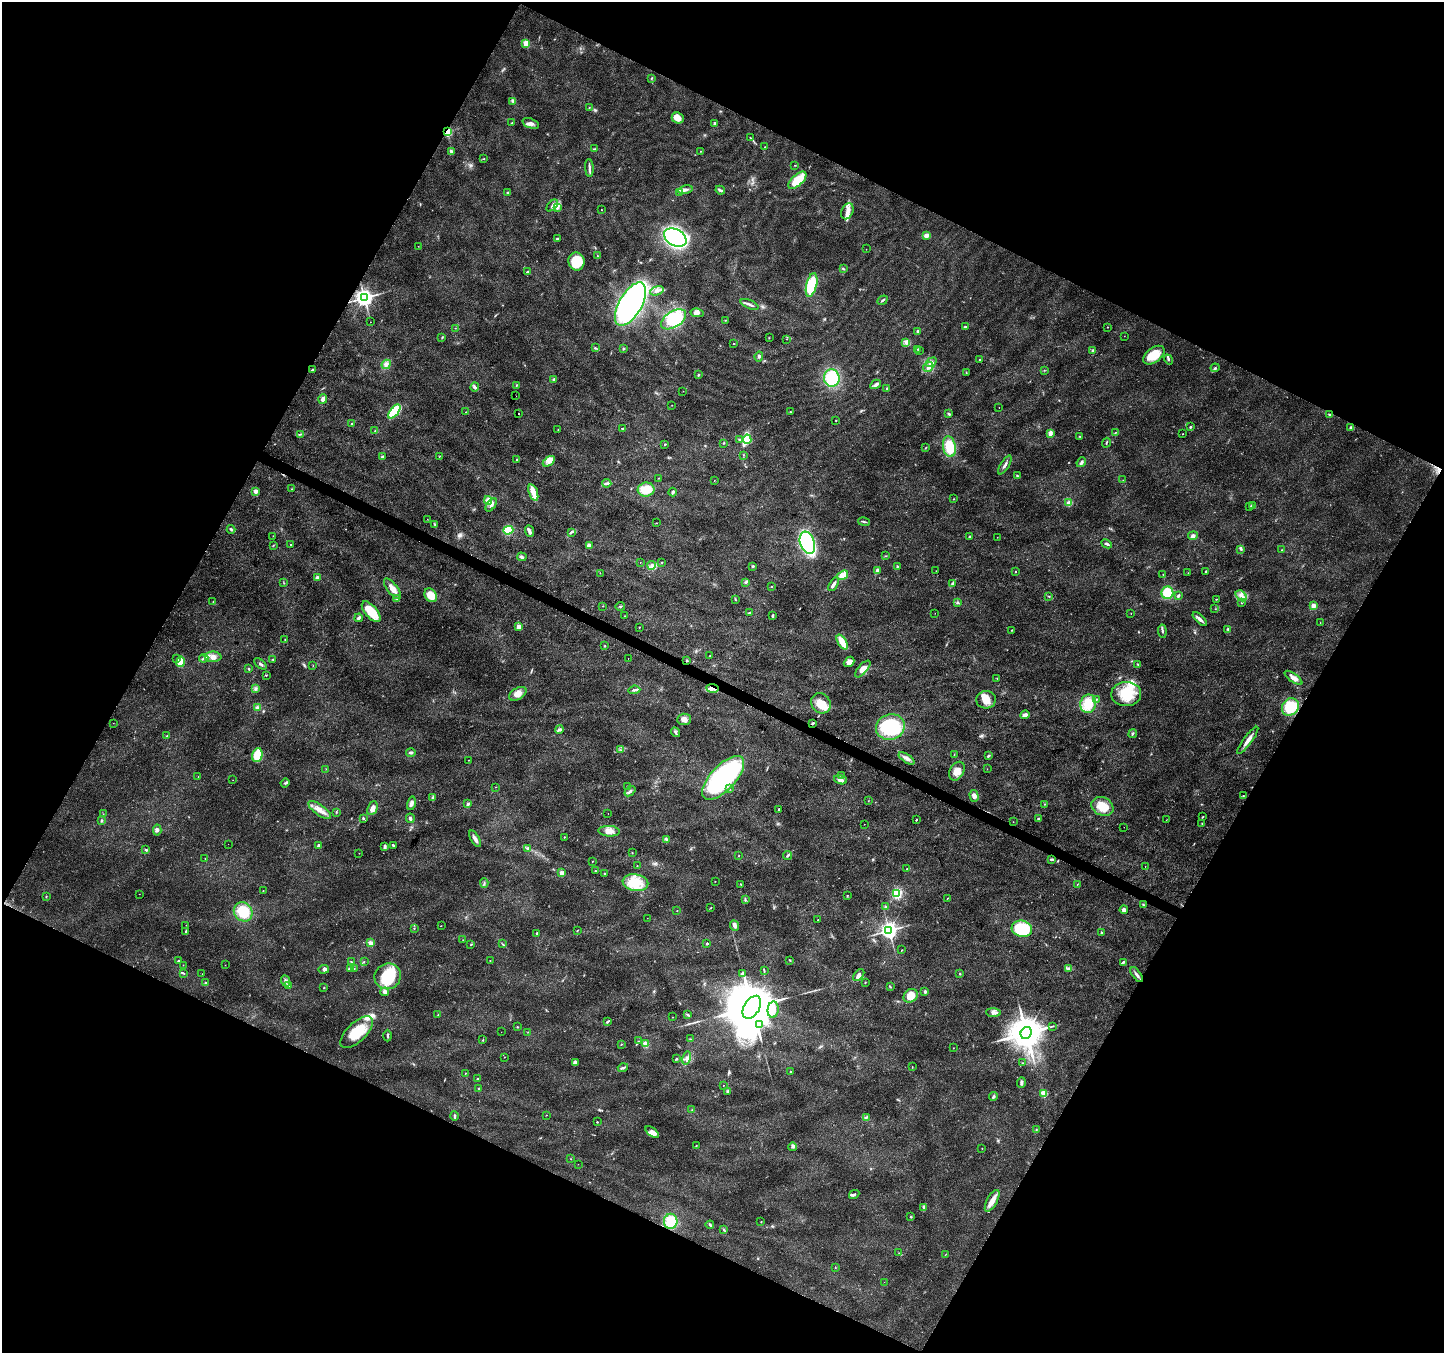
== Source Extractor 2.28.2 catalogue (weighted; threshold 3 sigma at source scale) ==
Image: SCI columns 11-5775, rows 269-5670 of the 5777 x 5873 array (HDU 1 of 3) = the unmasked area's bounding box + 8 px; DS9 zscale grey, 4 x 4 block average (1 PNG px = mean of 4 x 4 image px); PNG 1446 x 1355 px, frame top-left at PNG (2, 2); each listed source drawn as its Kron ellipse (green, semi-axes under 4 px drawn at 4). Shown black and unused: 46% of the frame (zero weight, under 3 of 4 exposures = <1% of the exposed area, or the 3 px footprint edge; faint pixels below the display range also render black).
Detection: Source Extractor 2.28.2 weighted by HDU 2 'WHT'. Background 0.0298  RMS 0.0024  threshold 0.0108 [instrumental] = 3 sigma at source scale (4.5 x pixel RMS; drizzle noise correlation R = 1.50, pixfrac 1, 0.0396/0.0396 arcsec/px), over >= 5 px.
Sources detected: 479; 1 too faint to see at this stretch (4 x 4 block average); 2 inside a brighter object's white glare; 1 cosmic-ray / hot-pixel residue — neither listed nor drawn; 5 coinciding with a brighter row at this scale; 33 inside a brighter listed object's ellipse — not listed separately; the other 437 listed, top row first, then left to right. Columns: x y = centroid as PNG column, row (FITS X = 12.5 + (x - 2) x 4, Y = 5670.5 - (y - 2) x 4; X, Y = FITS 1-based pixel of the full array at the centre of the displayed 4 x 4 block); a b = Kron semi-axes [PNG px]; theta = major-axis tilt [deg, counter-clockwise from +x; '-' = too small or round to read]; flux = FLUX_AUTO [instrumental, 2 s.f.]
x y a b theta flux
526 43 2 2 - 66
652 78 4 2 - 1.1
513 101 4 3 - 2.5
589 107 2 2 - 0.73
678 118 6 5 - 13
511 123 3 2 - 0.65
531 123 8 5 -20 6.3
714 123 2 2 - 6.7
447 131 2 2 - 150
750 138 4 2 - 1.2
765 147 2 2 - 0.4
594 149 3 2 - 1.3
451 151 4 2 - 3.3
701 151 2 2 - 0.6
484 159 3 2 - 0.71
795 165 2 2 - 0.68
589 168 9 2 -86 4.1
797 180 11 5 43 42
685 190 7 3 10 5.7
720 190 5 3 - 2.7
508 193 2 2 - 0.94
680 193 3 2 - 1.7
552 205 7 3 46 4.9
557 208 4 2 - 2.4
601 210 2 2 - 0.55
847 211 8 5 65 9
926 235 3 3 - 7.5
675 237 12 8 -29 390
557 239 2 2 - 3.8
418 246 2 2 - 0.36
866 249 2 2 - 0.52
597 256 2 2 - 0.7
576 261 9 8 - 43
843 269 3 2 - 1.4
527 272 3 2 - 1.7
812 285 12 5 76 57
657 291 7 3 21 5.1
364 298 3 3 - 950
883 300 5 2 - 2.4
630 304 24 11 60 590
750 304 9 2 -22 4.5
697 313 7 3 -12 5.1
673 319 14 8 33 64
725 320 2 2 - 0.47
370 322 2 2 - 0.26
965 327 2 2 - 1.9
1107 327 2 2 - 0.63
455 328 2 2 - 0.41
918 331 2 2 - 4.1
1124 336 2 2 - 0.36
442 337 3 2 - 1.3
769 338 2 2 - 0.65
786 339 2 2 - 0.41
906 342 4 3 - 3.5
734 343 2 2 - 0.71
595 348 3 2 - 1.9
623 349 3 2 - 1.4
917 349 2 2 - 0.52
920 350 2 2 - 0.38
1093 350 2 2 - 15
1154 355 12 7 38 33
759 356 5 3 - 3
1168 359 5 2 - 1.9
980 360 2 2 - 2.6
931 362 6 3 36 3.8
386 364 5 4 - 5.2
928 367 5 4 - 6.3
1215 368 4 3 - 2.5
313 370 2 2 - 7.7
1044 370 2 2 - 0.58
966 373 2 2 - 0.55
698 375 2 2 - 1.8
832 378 9 7 -83 62
554 380 2 2 - 12
876 384 6 3 29 4.1
516 385 2 2 - 0.76
475 387 4 2 - 2.7
887 388 2 2 - 4.2
683 391 2 2 - 0.34
516 396 2 2 - 8.9
323 399 4 3 - 7.6
672 405 2 2 - 0.43
999 408 2 2 - 0.38
394 412 8 3 50 87
466 412 2 2 - 0.35
790 412 2 2 - 1.3
519 413 2 2 - 21
949 414 3 2 - 2.1
1329 414 3 2 - 1.2
836 420 2 2 - 0.92
351 424 2 2 - 1.3
1190 427 2 2 - 2.3
1351 428 4 3 - 2.6
623 429 3 2 - 1.5
558 430 2 2 - 0.58
375 431 2 2 - 0.74
1115 432 2 2 - 0.67
1050 433 4 3 - 10
301 434 2 2 - 0.82
1183 434 2 2 - 0.72
1079 436 2 2 - 0.73
739 439 3 2 - 1.6
747 439 5 4 - 120
724 443 3 2 - 1
1106 443 5 2 - 1.6
665 444 3 2 - 1.2
949 447 10 6 -80 38
925 448 2 2 - 0.67
744 455 2 2 - 0.52
382 457 2 2 - 12
439 457 2 2 - 0.48
517 460 2 2 - 1.8
549 461 7 3 33 6.7
1081 462 5 3 - 3.5
1005 465 11 2 58 4.9
1017 476 3 2 - 2
658 478 2 2 - 0.52
714 480 2 2 - 0.38
1123 480 2 2 - 0.46
607 483 4 2 - 3
292 489 2 2 - 0.65
646 490 8 7 - 24
256 491 2 2 - 24
673 492 4 2 - 2.9
533 493 9 3 -71 22
953 499 2 2 - 0.72
488 500 4 4 - 11
1069 503 4 3 - 7.9
491 505 7 4 54 5.3
1252 506 4 2 - 3.9
1249 507 2 2 - 0.9
427 519 2 2 - 0.29
864 522 6 2 -13 2.5
657 523 2 2 - 0.49
435 524 3 2 - 1.2
231 529 4 2 - 2.3
508 530 5 4 - 34
529 531 6 4 -67 4.6
571 532 2 2 - 1.2
273 536 2 2 - 0.45
969 536 2 2 - 5.6
1193 536 5 3 - 4.4
997 537 2 2 - 0.33
807 543 11 7 -71 210
1107 544 5 2 - 3
273 545 2 2 - 0.61
291 545 2 2 - 2
589 545 2 2 - 28
1241 549 3 2 - 1.1
1281 550 2 2 - 0.8
886 556 2 2 - 0.7
522 557 5 3 - 3.1
640 562 2 2 - 0.65
661 562 2 2 - 0.7
652 565 4 3 - 4.3
753 566 2 2 - 2.3
897 567 3 2 - 1.9
877 571 3 3 - 5.6
936 571 2 2 - 0.28
1205 571 3 2 - 1.3
1015 572 2 2 - 1.5
600 573 2 2 - 0.41
1188 573 2 2 - 0.74
1163 574 2 2 - 0.66
843 575 6 4 35 17
317 578 2 2 - 21
746 582 4 2 - 1.8
284 583 2 2 - 0.56
952 583 4 3 - 2.4
834 584 7 3 59 5.4
772 587 2 2 - 1.2
392 589 12 5 -52 11
1167 593 6 6 - 53
431 595 7 5 -55 24
1049 596 3 2 - 1
1178 596 3 2 - 3.1
1241 596 6 4 -47 7.6
397 599 4 2 - 4.3
735 599 2 2 - 0.7
1216 599 2 2 - 0.66
213 602 2 2 - 0.56
958 602 3 2 - 1.1
1242 602 3 2 - 1.3
1313 605 2 2 - 30
603 606 2 2 - 0.61
620 606 4 2 - 1.4
1215 609 2 2 - 0.44
371 612 12 6 -49 36
749 613 2 2 - 2.1
935 613 2 2 - 0.26
1131 613 2 2 - 0.43
625 616 2 2 - 0.53
772 616 2 2 - 2.8
359 618 4 3 - 3
1200 619 9 3 -43 5.2
1320 623 2 2 - 0.27
519 627 2 2 - 36
639 627 2 2 - 0.91
1228 629 3 2 - 1.6
1012 630 3 2 - 0.88
1162 631 6 2 -84 2.9
285 640 3 2 - 0.79
842 642 8 4 -58 22
605 646 2 2 - 1.1
710 655 2 2 - 0.85
213 657 8 5 -1 9.1
204 658 4 3 - 2.9
628 658 2 2 - 0.41
177 659 2 2 - 0.62
273 659 3 2 - 1.3
687 661 3 2 - 1.2
180 662 5 4 - 26
849 662 6 4 43 8.4
260 664 7 2 -39 3
1138 664 3 2 - 1.4
313 666 2 2 - 0.35
249 669 3 2 - 1.6
863 669 10 4 48 10
266 675 2 2 - 0.83
997 678 2 2 - 0.41
1293 678 10 3 -36 9.1
712 688 6 3 -8 6.3
255 689 2 2 - 1.3
634 690 6 2 5 2.4
518 694 9 6 31 11
1126 694 15 12 0 45
1096 699 2 2 - 1.3
986 700 10 9 - 16
821 703 11 9 -52 23
1088 704 9 8 - 37
257 707 4 3 - 2.6
1290 707 9 8 - 59
1025 715 5 3 - 6.7
684 719 7 5 4 9.1
113 723 2 2 - 0.38
813 723 3 2 - 2.1
890 727 14 13 - 130
559 729 4 3 - 3.2
676 732 5 2 - 2.5
1133 734 4 2 - 1.8
167 736 2 2 - 1.2
1248 740 17 3 53 11
621 750 2 2 - 0.71
411 753 5 3 - 3
257 755 7 5 76 32
954 755 3 2 - 0.73
988 756 3 2 - 2.5
907 758 9 3 -34 6.1
469 760 2 2 - 0.44
326 769 2 2 - 0.37
987 769 2 2 - 0.35
957 771 10 7 62 13
841 776 4 2 - 1.8
198 777 2 2 - 0.48
723 778 27 12 47 260
233 780 2 2 - 0.31
840 780 6 3 -20 8.1
285 783 4 2 - 2.1
628 786 2 2 - 0.56
496 787 2 2 - 0.51
729 789 3 2 - 1.2
630 791 6 3 41 4.3
974 796 6 4 -74 6.2
1243 796 3 2 - 0.86
432 797 2 2 - 0.96
868 801 2 2 - 0.45
411 803 7 3 77 6
468 804 3 2 - 4.6
1045 804 3 2 - 0.55
1102 806 11 9 -27 27
372 808 7 4 65 9.4
779 809 2 2 - 3.4
320 810 13 5 -36 13
336 812 2 2 - 0.82
608 813 2 2 - 0.43
103 814 2 2 - 0.55
1202 817 3 2 - 1.1
363 818 3 2 - 2
410 818 5 3 - 2.9
1039 818 2 2 - 1.6
916 820 2 2 - 1.4
1166 820 2 2 - 0.4
101 821 4 3 - 1.8
1013 822 2 2 - 0.34
864 824 2 2 - 0.35
1202 824 2 2 - 0.64
1124 827 2 2 - 0.18
157 830 5 3 - 3.2
609 831 10 5 -4 12
564 837 2 2 - 0.78
475 839 9 3 -60 6.7
666 839 4 2 - 1.8
228 844 2 2 - 0.53
319 845 3 2 - 3.8
393 845 3 2 - 1.8
385 847 4 3 - 2.6
527 848 3 2 - 1.5
146 850 3 3 - 2.2
359 853 2 2 - 0.41
632 853 2 2 - 0.78
788 855 4 2 - 2.4
739 856 2 2 - 1.3
205 858 2 2 - 0.36
1052 859 4 2 - 2.4
592 861 2 2 - 0.55
637 866 2 2 - 0.62
1145 867 2 2 - 1.5
907 869 3 2 - 1.2
595 871 2 2 - 1
562 873 2 2 - 28
604 873 2 2 - 0.71
715 881 2 2 - 0.52
484 883 5 2 - 2.1
635 883 13 8 -10 28
740 884 3 2 - 0.78
1077 884 2 2 - 0.64
263 891 2 2 - 1.1
139 894 2 2 - 0.25
897 894 3 3 - 61
847 895 2 2 - 0.55
46 896 2 2 - 0.83
947 898 3 2 - 0.9
745 900 3 3 - 1.8
1144 905 3 2 - 1.3
886 907 2 2 - 9
711 908 2 2 - 1
1124 910 4 3 - 6.2
677 911 2 2 - 0.42
243 912 10 9 - 44
647 918 2 2 - 0.34
818 920 2 2 - 1.1
186 925 2 2 - 0.43
735 925 6 3 -66 6.6
441 926 2 2 - 0.44
414 928 2 2 - 0.73
1022 929 10 8 -14 88
578 930 2 2 - 0.63
889 930 3 3 - 810
186 931 4 2 - 2.2
537 933 3 2 - 1.5
1101 933 2 2 - 0.92
463 940 2 2 - 0.58
371 943 2 2 - 25
502 944 2 2 - 0.69
707 944 2 2 - 3.2
471 945 3 2 - 1
902 950 2 2 - 0.68
790 960 3 2 - 0.9
179 961 4 2 - 1.7
490 961 2 2 - 0.55
351 962 3 2 - 1.1
364 962 2 2 - 0.5
1123 962 4 2 - 2.5
183 965 2 2 - 0.33
225 965 2 2 - 0.33
350 968 3 3 - 2.7
354 968 3 2 - 0.96
1068 968 4 2 - 2.6
324 969 5 3 - 4.8
764 971 2 2 - 1.1
184 973 4 2 - 1.2
743 973 4 3 - 2
202 974 2 2 - 0.38
960 974 2 2 - 0.87
859 975 7 4 49 7
1137 975 9 3 -54 4.6
388 976 13 12 - 71
285 981 6 3 -68 4.2
205 983 3 2 - 1.9
865 983 2 2 - 0.49
289 985 3 2 - 1.2
324 987 2 2 - 0.85
890 987 3 2 - 1.3
385 992 4 4 - 4.6
925 992 4 2 - 2.4
911 996 8 6 41 16
752 1007 12 7 59 13000
773 1010 8 5 86 10
993 1013 7 3 -2 5
688 1014 3 2 - 1.6
438 1015 3 2 - 1.1
672 1017 2 2 - 0.32
607 1022 3 2 - 2
759 1025 2 2 - 0.88
1052 1026 3 2 - 0.88
517 1027 2 2 - 0.81
357 1032 20 9 44 50
501 1032 2 2 - 0.23
528 1032 2 2 - 0.44
1026 1033 6 5 - 4000
388 1036 6 2 -89 2.4
690 1039 2 2 - 0.47
483 1040 3 2 - 0.95
638 1041 2 2 - 0.81
621 1044 3 2 - 0.96
646 1044 2 2 - 56
953 1048 2 2 - 0.48
504 1057 2 2 - 0.53
687 1058 7 3 77 5.1
676 1059 3 2 - 1.7
575 1063 4 3 - 6
1022 1063 2 2 - 0.56
912 1067 2 2 - 0.64
623 1068 5 2 - 2.6
791 1071 2 2 - 0.67
465 1073 2 2 - 0.72
478 1078 4 2 - 0.93
1021 1083 5 3 - 3.7
723 1085 2 2 - 0.49
479 1088 3 2 - 1.2
728 1091 3 3 - 1.8
1044 1094 2 2 - 58
993 1097 4 3 - 2.3
692 1110 2 2 - 0.69
546 1115 2 2 - 0.49
454 1116 4 2 - 2.6
867 1117 3 2 - 0.78
597 1122 2 2 - 1.7
1036 1130 2 2 - 1.1
652 1132 8 4 -38 7.4
696 1145 2 2 - 0.83
793 1147 4 3 - 3.1
982 1148 2 2 - 0.44
571 1159 2 2 - 0.5
578 1164 2 2 - 0.27
854 1194 5 2 - 2.7
992 1201 12 5 62 12
923 1207 4 2 - 1.9
910 1217 3 2 - 1.1
671 1221 7 7 - 42
761 1222 2 2 - 0.43
710 1225 4 2 - 2.1
724 1230 3 2 - 1.4
899 1253 2 2 - 0.37
945 1255 2 2 - 0.68
835 1268 2 2 - 0.47
884 1282 2 2 - 0.22
Overlapping masked pixels (flux is a lower limit): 3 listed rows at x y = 447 131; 712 688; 813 723
Diffuse or blended objects may show on this block-average render without a row.